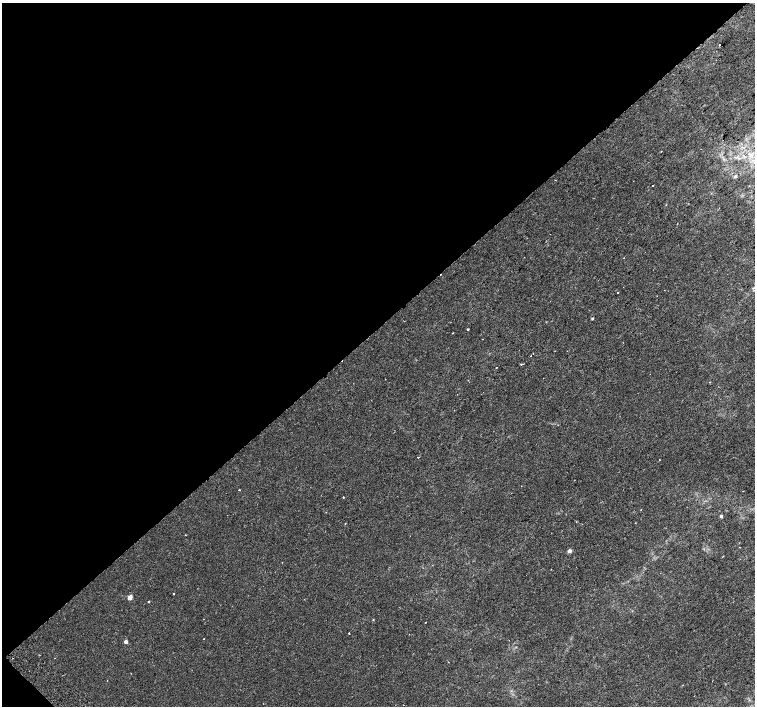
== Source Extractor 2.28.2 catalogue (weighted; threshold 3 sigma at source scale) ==
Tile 5 of 4 x 4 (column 1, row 2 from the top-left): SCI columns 45-1549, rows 3013-4419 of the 6117 x 6089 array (HDU 1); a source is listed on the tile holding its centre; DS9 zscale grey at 2 x 2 block average (1 PNG px = mean of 2 x 2 image px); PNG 757 x 708 px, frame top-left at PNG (2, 3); no overlay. Shown black and unused: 47% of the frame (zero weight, under 2 of 3 exposures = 3% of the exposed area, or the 3 px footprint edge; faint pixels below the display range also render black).
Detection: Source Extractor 2.28.2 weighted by HDU 2 'WHT'; one run over the whole footprint, this tile lists its part. Background 0.00197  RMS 0.0023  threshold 0.0104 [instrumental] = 3 sigma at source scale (4.5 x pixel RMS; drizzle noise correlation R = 1.50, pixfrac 1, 0.0396/0.0396 arcsec/px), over >= 5 px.
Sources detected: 31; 4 cosmic-ray / hot-pixel residue — not listed; the other 27 listed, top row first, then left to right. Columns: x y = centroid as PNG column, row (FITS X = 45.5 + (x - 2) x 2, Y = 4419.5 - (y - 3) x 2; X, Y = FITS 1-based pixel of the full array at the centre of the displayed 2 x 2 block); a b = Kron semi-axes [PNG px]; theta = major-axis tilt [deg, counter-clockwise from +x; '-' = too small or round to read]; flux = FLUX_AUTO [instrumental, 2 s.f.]
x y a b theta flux
719 45 2 2 - 0.81
750 156 5 3 - 1.2
735 176 3 2 - 0.98
555 180 2 2 - 0.18
653 185 2 2 - 0.28
592 318 3 2 - 0.54
468 329 2 2 - 0.81
521 364 2 2 - 1
496 368 2 2 - 0.19
709 382 2 2 - 0.28
418 457 2 2 - 0.6
659 460 2 2 - 0.19
239 490 2 2 - 0.41
343 497 2 2 - 0.49
641 509 2 2 - 0.18
721 516 2 2 - 1.9
345 524 2 2 - 0.23
739 547 2 2 - 0.27
569 551 3 2 - 3.1
173 594 2 2 - 0.62
130 597 3 3 - 6.6
148 602 2 2 - 0.38
373 620 3 2 - 0.32
426 622 2 2 - 0.24
349 633 2 2 - 0.88
126 642 2 2 - 2.7
107 680 2 2 - 0.15
Diffuse or blended objects may show on this block-average render without a row.